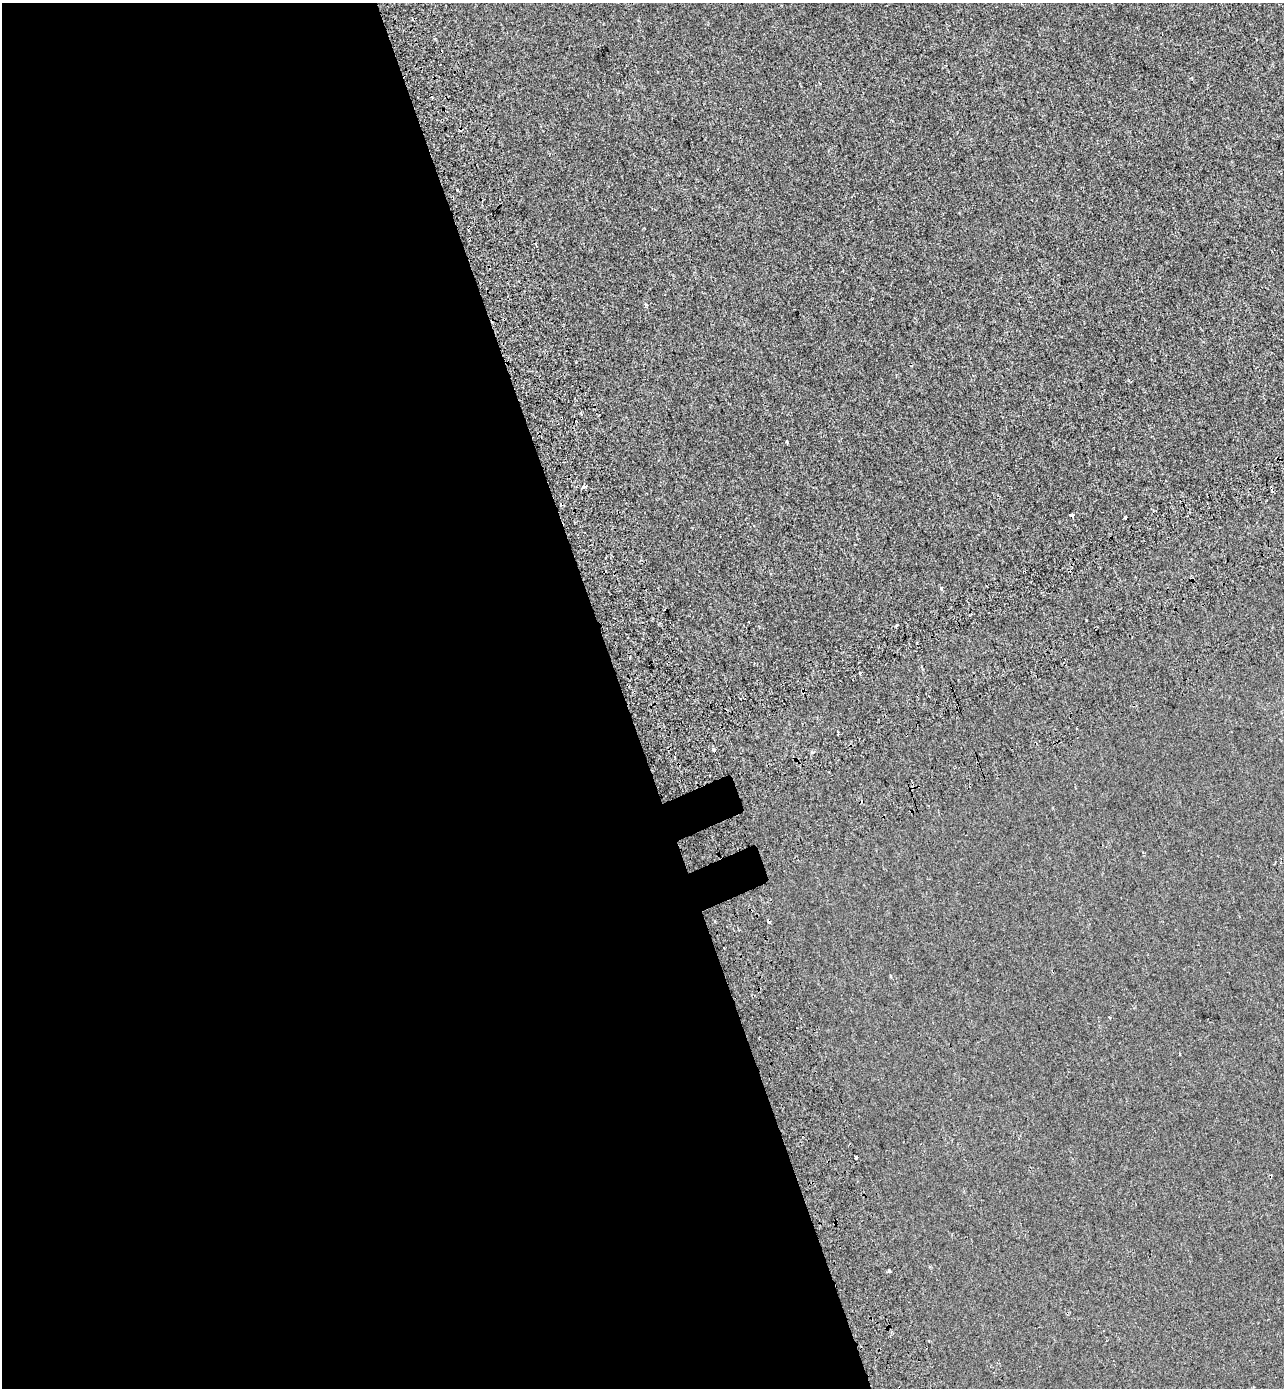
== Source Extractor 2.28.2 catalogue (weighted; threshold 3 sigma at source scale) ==
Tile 9 of 4 x 4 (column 1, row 3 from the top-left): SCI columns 252-1533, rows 1482-2867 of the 5579 x 5738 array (HDU 1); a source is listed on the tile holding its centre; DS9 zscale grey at full resolution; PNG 1286 x 1390 px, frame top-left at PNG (2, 3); no overlay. Shown black and unused: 49% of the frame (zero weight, under 2 of 3 exposures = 7% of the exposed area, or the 3 px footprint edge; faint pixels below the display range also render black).
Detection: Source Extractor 2.28.2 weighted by HDU 2 'WHT'; one run over the whole footprint, this tile lists its part. Background -1.84e-04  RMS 0.0045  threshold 0.0203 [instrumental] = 3 sigma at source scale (4.5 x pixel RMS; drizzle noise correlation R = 1.50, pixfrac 1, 0.0396/0.0396 arcsec/px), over >= 5 px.
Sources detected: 19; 8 cosmic-ray / hot-pixel residue — not listed; the other 11 listed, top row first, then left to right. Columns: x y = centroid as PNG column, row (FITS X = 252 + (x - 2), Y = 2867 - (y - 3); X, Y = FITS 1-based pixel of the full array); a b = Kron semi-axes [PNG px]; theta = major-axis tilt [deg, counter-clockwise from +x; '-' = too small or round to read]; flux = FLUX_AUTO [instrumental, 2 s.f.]
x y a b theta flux
787 441 3 3 - 0.78
583 486 4 3 - 4.1
1071 515 4 3 - 6
1125 517 3 3 - 0.78
941 589 3 3 - 1.4
897 625 3 3 - 4.4
713 750 5 3 - 1.6
715 922 3 2 - 0.72
1109 1017 3 3 - 2
856 1157 3 3 - 2.2
889 1271 3 3 - 0.95